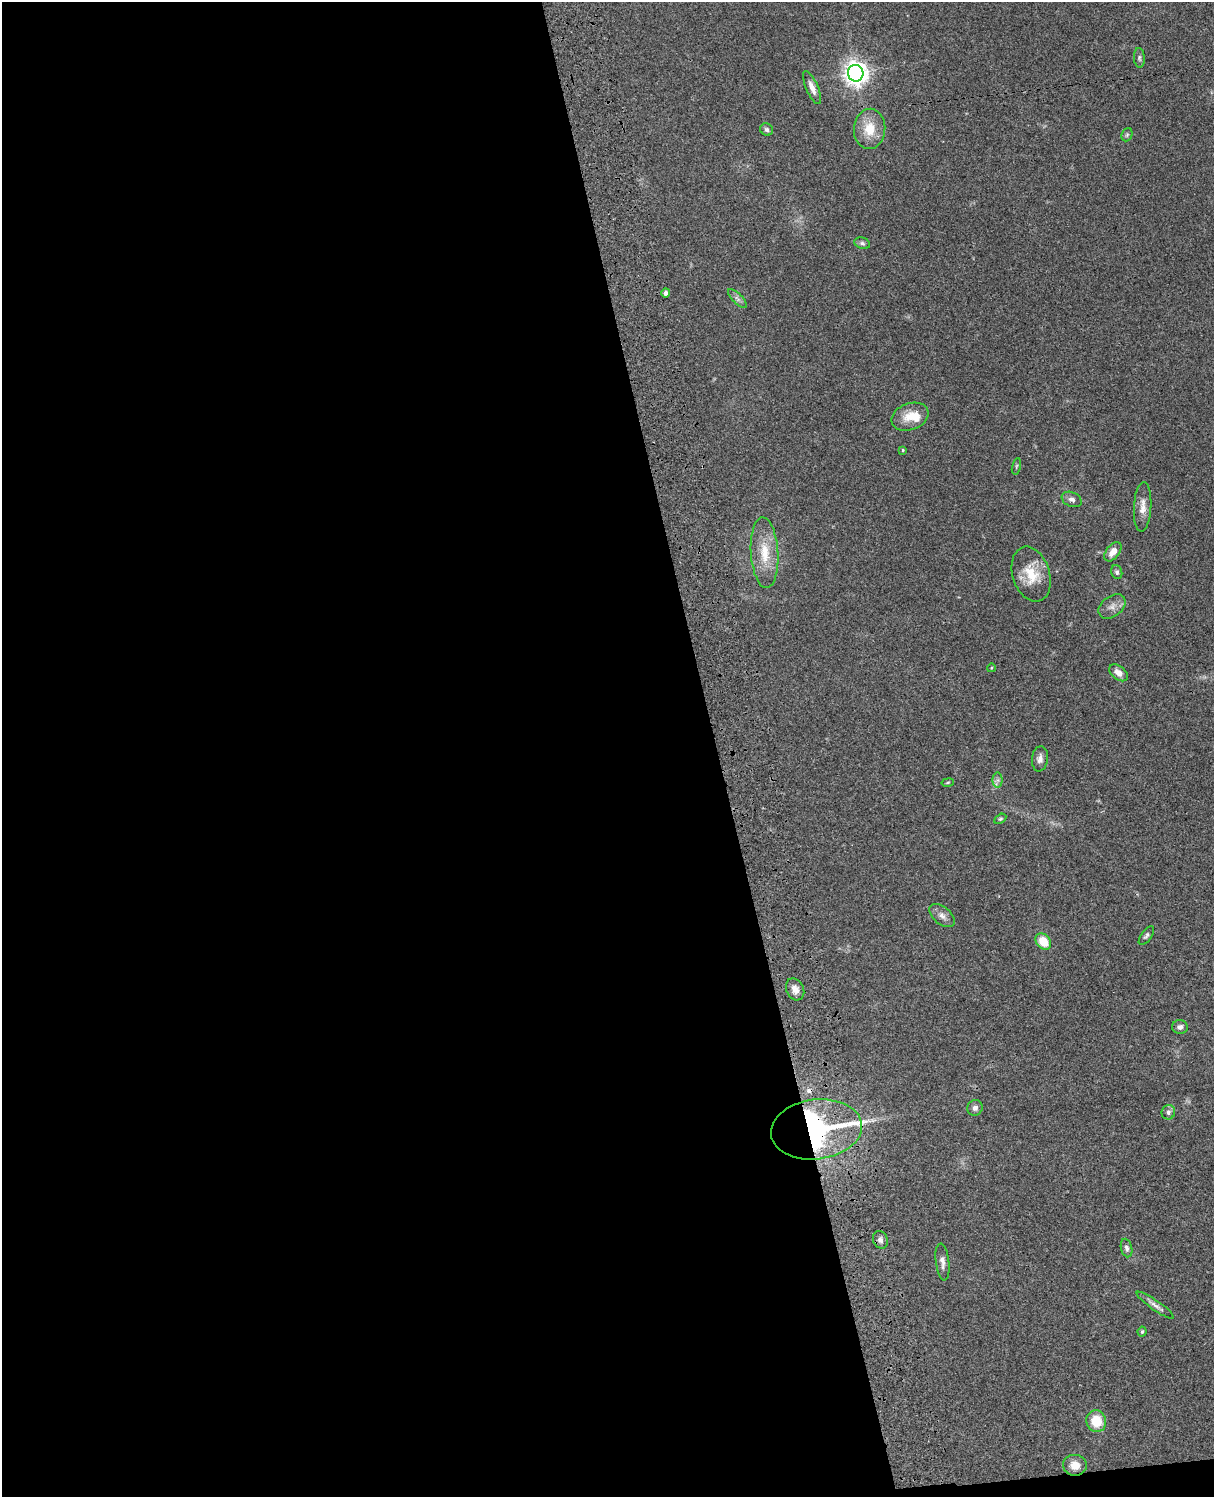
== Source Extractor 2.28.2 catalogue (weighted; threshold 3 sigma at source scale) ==
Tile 9 of 4 x 3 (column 1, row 3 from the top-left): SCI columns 121-1332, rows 278-1772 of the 5087 x 4927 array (HDU 1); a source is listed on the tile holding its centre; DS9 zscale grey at full resolution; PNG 1216 x 1499 px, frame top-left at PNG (2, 2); each listed source drawn as its Kron ellipse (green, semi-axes under 4 px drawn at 4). Shown black and unused: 59% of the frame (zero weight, under 3 of 4 exposures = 6% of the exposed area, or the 3 px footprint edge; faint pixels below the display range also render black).
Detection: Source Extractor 2.28.2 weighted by HDU 2 'WHT'; one run over the whole footprint, this tile lists its part. Background 0.0867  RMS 0.0062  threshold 0.0278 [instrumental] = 3 sigma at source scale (4.5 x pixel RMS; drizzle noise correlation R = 1.50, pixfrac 1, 0.05/0.05 arcsec/px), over >= 5 px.
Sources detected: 42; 1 cosmic-ray / hot-pixel residue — neither listed nor drawn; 1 inside a brighter listed object's ellipse — not listed separately; the other 40 listed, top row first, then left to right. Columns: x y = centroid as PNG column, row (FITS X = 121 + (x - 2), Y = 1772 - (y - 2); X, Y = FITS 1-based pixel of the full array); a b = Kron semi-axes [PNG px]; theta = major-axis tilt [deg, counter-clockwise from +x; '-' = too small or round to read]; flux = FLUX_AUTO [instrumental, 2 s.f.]
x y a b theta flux
1139 58 10 5 -86 1.5
856 73 8 7 - 500
812 88 18 6 -67 4.6
767 129 7 6 - 1.4
870 129 20 15 86 14
1127 135 7 5 68 1
862 243 8 5 -18 1.5
666 293 5 4 - 1.9
737 299 12 5 -45 2.1
910 417 19 13 20 10
903 450 3 3 - 0.78
1016 466 8 3 76 0.8
1072 499 10 7 -24 2.6
1143 507 25 8 87 6.3
1113 552 11 6 52 5.3
765 553 35 13 -87 16
1117 572 7 5 -71 1.4
1031 574 28 18 -72 16
1112 606 15 10 36 4.2
991 668 4 3 - 0.5
1118 673 11 6 -38 4.6
1040 759 13 8 82 3
998 780 7 5 90 1.7
948 783 6 3 9 0.62
1000 819 7 4 29 0.93
942 916 15 8 -39 3.8
1146 936 11 5 55 1.5
1043 941 9 7 -50 12
795 989 11 8 -64 4
1180 1027 8 7 - 2.3
975 1108 8 7 - 2.4
1168 1112 7 6 - 1.7
816 1129 46 30 7 150
880 1240 9 7 -69 2.1
1126 1248 9 5 -76 1.7
942 1262 18 6 -83 3.6
1155 1305 22 5 -35 3.1
1142 1332 5 4 - 1.2
1096 1421 11 10 - 16
1075 1465 12 10 -3 6.9
Overlapping masked pixels (flux is a lower limit): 1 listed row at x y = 816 1129